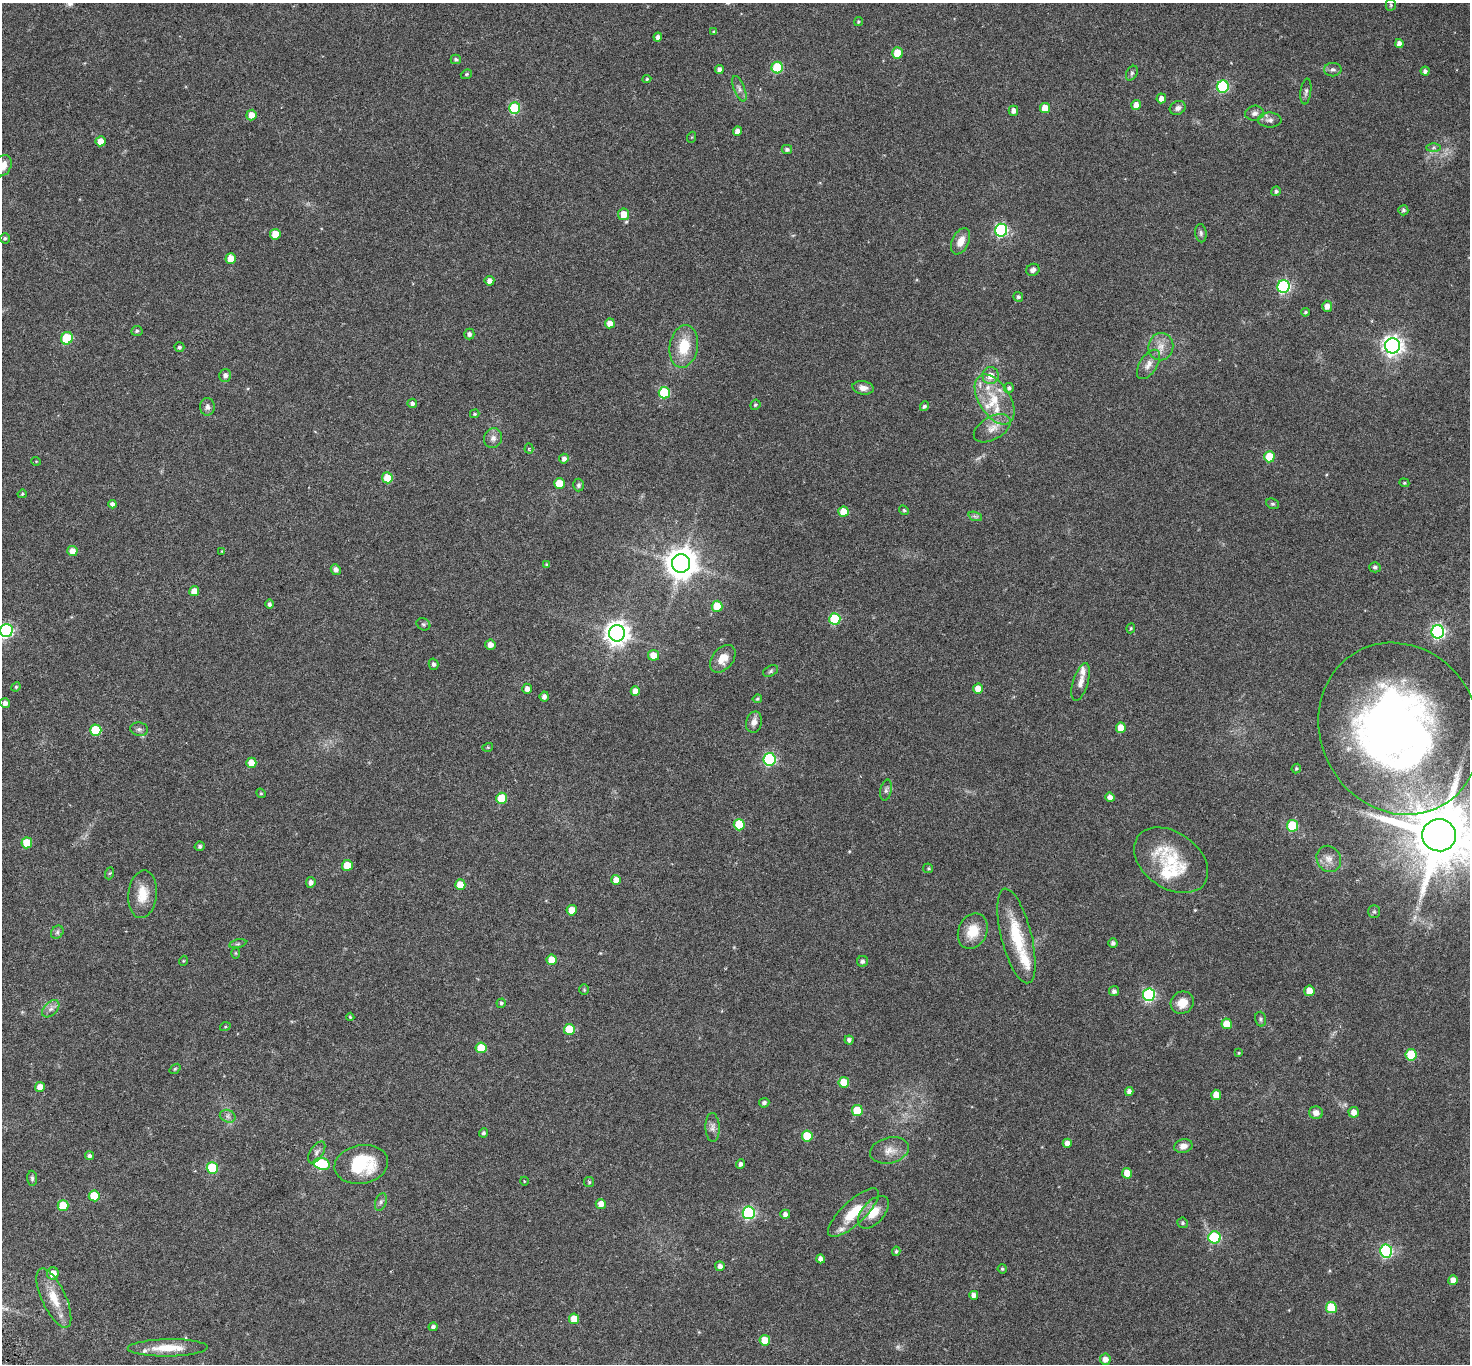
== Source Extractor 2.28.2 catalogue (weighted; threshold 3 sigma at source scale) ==
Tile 7 of 4 x 4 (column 3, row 2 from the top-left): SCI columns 2950-4417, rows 2928-4289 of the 5898 x 5792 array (HDU 1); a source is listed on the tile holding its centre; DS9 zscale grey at full resolution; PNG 1472 x 1366 px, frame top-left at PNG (2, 3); each listed source drawn as its Kron ellipse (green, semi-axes under 4 px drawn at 4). Shown black and unused: <1% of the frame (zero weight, under 3 of 6 exposures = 1% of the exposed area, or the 3 px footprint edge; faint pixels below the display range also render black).
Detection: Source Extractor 2.28.2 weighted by HDU 2 'WHT'; one run over the whole footprint, this tile lists its part. Background 0.024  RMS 0.003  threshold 0.0121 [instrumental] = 3 sigma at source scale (4.09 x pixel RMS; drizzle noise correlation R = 1.36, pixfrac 0.8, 0.0396/0.0396 arcsec/px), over >= 5 px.
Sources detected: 231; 2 too faint to see at this stretch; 1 inside a brighter object's white glare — neither listed nor drawn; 12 inside a brighter listed object's ellipse — not listed separately; the other 216 listed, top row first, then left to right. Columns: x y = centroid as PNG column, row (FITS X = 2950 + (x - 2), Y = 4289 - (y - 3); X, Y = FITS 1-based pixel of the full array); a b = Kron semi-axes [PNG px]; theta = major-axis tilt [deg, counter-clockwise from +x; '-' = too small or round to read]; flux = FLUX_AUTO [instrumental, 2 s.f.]
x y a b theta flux
1391 5 5 5 - 0.35
858 22 5 4 - 0.31
714 32 4 3 - 0.29
658 37 4 4 - 0.94
1399 44 4 4 - 1.2
897 53 5 5 - 5.4
456 59 5 4 - 0.46
777 68 6 5 - 13
719 69 4 4 - 0.86
1333 70 9 6 1 0.76
1425 71 4 4 - 0.71
1132 73 8 5 61 0.51
466 74 6 4 21 0.3
647 79 4 4 - 0.3
1223 87 6 6 - 24
739 89 13 5 -69 0.97
1306 92 13 5 82 0.67
1161 98 5 5 - 1.4
1136 105 5 5 - 1.9
515 108 6 5 - 15
1045 108 5 5 - 3.4
1178 108 8 6 29 0.9
1013 111 5 5 - 1.1
1255 113 9 7 11 0.96
251 115 5 5 - 2.2
1270 120 11 7 1 1.1
737 131 5 4 - 1.3
692 137 5 3 - 0.21
100 141 5 5 - 2.3
1433 148 7 4 1 0.45
787 149 5 4 - 0.63
3 166 11 8 65 2.3
1276 191 5 4 - 0.53
1403 210 5 5 - 0.45
624 214 6 5 - 3.3
1001 230 6 6 - 36
1201 233 9 5 -83 0.64
275 234 5 5 - 3.5
5 238 5 4 - 0.37
961 241 14 8 64 2.3
231 259 5 5 - 3
1033 270 7 6 - 0.87
489 281 5 5 - 1.2
1284 287 6 6 - 37
1018 297 5 4 - 0.45
1327 306 5 5 - 1.4
1305 312 4 3 - 0.3
610 323 5 5 - 2
137 331 6 5 - 0.37
469 334 5 5 - 0.76
67 338 6 5 - 11
684 346 21 14 80 6.6
1393 346 7 7 - 130
179 347 5 5 - 0.49
1161 347 14 12 72 2.4
1148 364 16 8 57 1.8
225 375 6 6 - 0.9
991 376 8 8 - 2.3
863 388 11 6 -10 1.5
1009 388 5 4 - 0.57
664 393 6 5 - 15
995 399 28 15 -58 7.4
412 403 5 4 - 0.71
755 405 5 4 - 0.41
924 406 5 4 - 0.57
207 407 9 7 -88 0.93
475 414 5 4 - 0.3
992 428 20 11 30 2.8
493 438 10 9 - 1.1
529 448 5 4 - 0.32
1269 457 5 5 - 7.2
564 459 5 5 - 0.82
36 461 5 3 - 0.18
387 478 5 5 - 4.1
559 483 5 5 - 4.7
1404 483 5 4 - 0.29
579 485 6 5 - 0.52
22 494 4 4 - 0.31
112 504 4 4 - 0.75
1273 504 6 5 - 0.42
904 510 5 4 - 0.29
843 512 5 5 - 3.8
975 516 7 4 -19 0.48
72 551 5 5 - 2.2
222 551 3 3 - 0.19
681 563 9 9 - 410
547 565 4 4 - 0.42
1375 567 5 5 - 0.59
336 570 5 5 - 0.94
194 591 5 5 - 2.3
269 604 5 4 - 0.64
717 606 5 5 - 5.8
835 619 6 5 - 14
423 624 7 5 -30 0.42
1131 628 5 4 - 0.3
6 631 6 6 - 44
1438 632 6 6 - 52
617 633 8 8 - 200
490 645 5 5 - 1.4
653 655 5 5 - 2.8
723 659 16 10 50 3.1
433 664 5 5 - 0.67
771 671 8 5 28 0.42
1081 682 19 7 73 1.6
16 687 5 4 - 0.31
527 689 5 4 - 1.1
978 689 5 5 - 2.5
635 691 5 4 - 1.7
544 696 5 4 - 0.99
757 699 5 4 - 0.28
5 703 5 5 - 1.1
754 722 11 8 76 1.5
1121 728 5 5 - 2.7
139 729 9 7 -10 0.7
1399 729 88 79 -61 160
96 730 5 5 - 9.3
488 747 5 3 - 0.2
770 759 6 6 - 32
251 763 5 5 - 2.9
1296 769 5 4 - 0.38
886 790 10 5 79 0.68
261 793 5 4 - 0.3
1110 797 5 4 - 1.2
502 798 5 5 - 7.2
739 825 6 5 - 8
1292 826 6 5 - 12
1439 835 17 16 - 2200
27 843 5 5 - 5.6
199 846 5 4 - 0.54
1329 859 13 12 - 1.9
1171 860 41 28 -35 13
347 865 5 5 - 4.3
928 868 5 5 - 0.28
110 873 6 4 70 0.29
616 880 5 5 - 2
311 882 5 5 - 0.93
460 885 5 5 - 3.2
143 894 24 14 84 4.3
572 910 5 5 - 3
1374 912 6 5 - 0.43
973 931 18 14 66 5
57 932 7 5 47 0.56
1016 936 49 15 -76 11
1113 943 4 4 - 0.69
238 944 8 3 13 0.4
235 953 6 4 -89 0.25
552 960 5 5 - 3.4
183 961 5 3 - 0.2
862 961 5 5 - 0.69
584 990 5 4 - 0.28
1114 991 5 5 - 0.76
1309 991 5 5 - 3.1
1149 995 6 6 - 30
501 1003 5 4 - 0.47
1182 1003 12 10 35 2.9
51 1009 10 6 44 1
350 1017 4 4 - 0.28
1260 1019 7 5 -75 0.43
1227 1024 5 5 - 4.7
225 1027 5 3 - 0.24
569 1029 5 5 - 8.1
849 1040 4 4 - 0.68
481 1048 5 5 - 5.4
1239 1053 4 4 - 0.25
1411 1055 5 5 - 9
175 1069 6 3 37 0.25
844 1082 5 5 - 4.9
40 1087 5 5 - 2
1129 1092 4 4 - 1.1
1216 1095 5 5 - 3.2
764 1103 5 5 - 0.63
857 1111 5 5 - 8.5
1354 1112 5 5 - 1.7
1316 1113 7 6 - 1.4
228 1116 8 6 -22 0.76
712 1127 14 7 -88 1.1
483 1133 4 4 - 0.47
807 1136 5 5 - 8
1067 1143 4 4 - 1.2
1183 1146 9 7 14 1.5
889 1150 20 13 13 2.7
317 1152 12 6 56 0.89
89 1156 4 4 - 0.58
322 1164 8 6 -14 16
361 1164 27 19 10 14
741 1164 5 4 - 0.72
212 1168 6 5 - 13
1127 1173 5 5 - 3.1
32 1178 8 5 -88 0.48
524 1181 4 3 - 0.16
589 1182 5 5 - 0.32
94 1196 5 5 - 5.7
381 1202 9 5 70 0.67
601 1204 5 5 - 1.8
63 1205 5 5 - 5.1
873 1212 19 11 48 4.1
749 1213 6 6 - 36
854 1213 33 11 43 6.9
785 1214 5 4 - 0.88
1183 1223 5 5 - 0.41
1215 1237 6 6 - 20
896 1251 5 4 - 0.42
1386 1251 6 6 - 32
821 1259 4 4 - 1.1
720 1266 5 4 - 1
1002 1269 4 4 - 0.33
53 1273 6 5 - 2.5
1453 1280 5 5 - 1.9
974 1295 4 4 - 1.1
54 1298 32 12 -65 5.2
1331 1308 5 5 - 8.9
574 1319 5 5 - 3
433 1327 4 4 - 0.62
765 1340 5 5 - 4.2
168 1348 40 8 1 5.6
1105 1359 5 5 - 1.4
Isophote crosses this tile's border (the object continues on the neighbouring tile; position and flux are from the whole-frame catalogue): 3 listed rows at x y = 3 166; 6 631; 1439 835